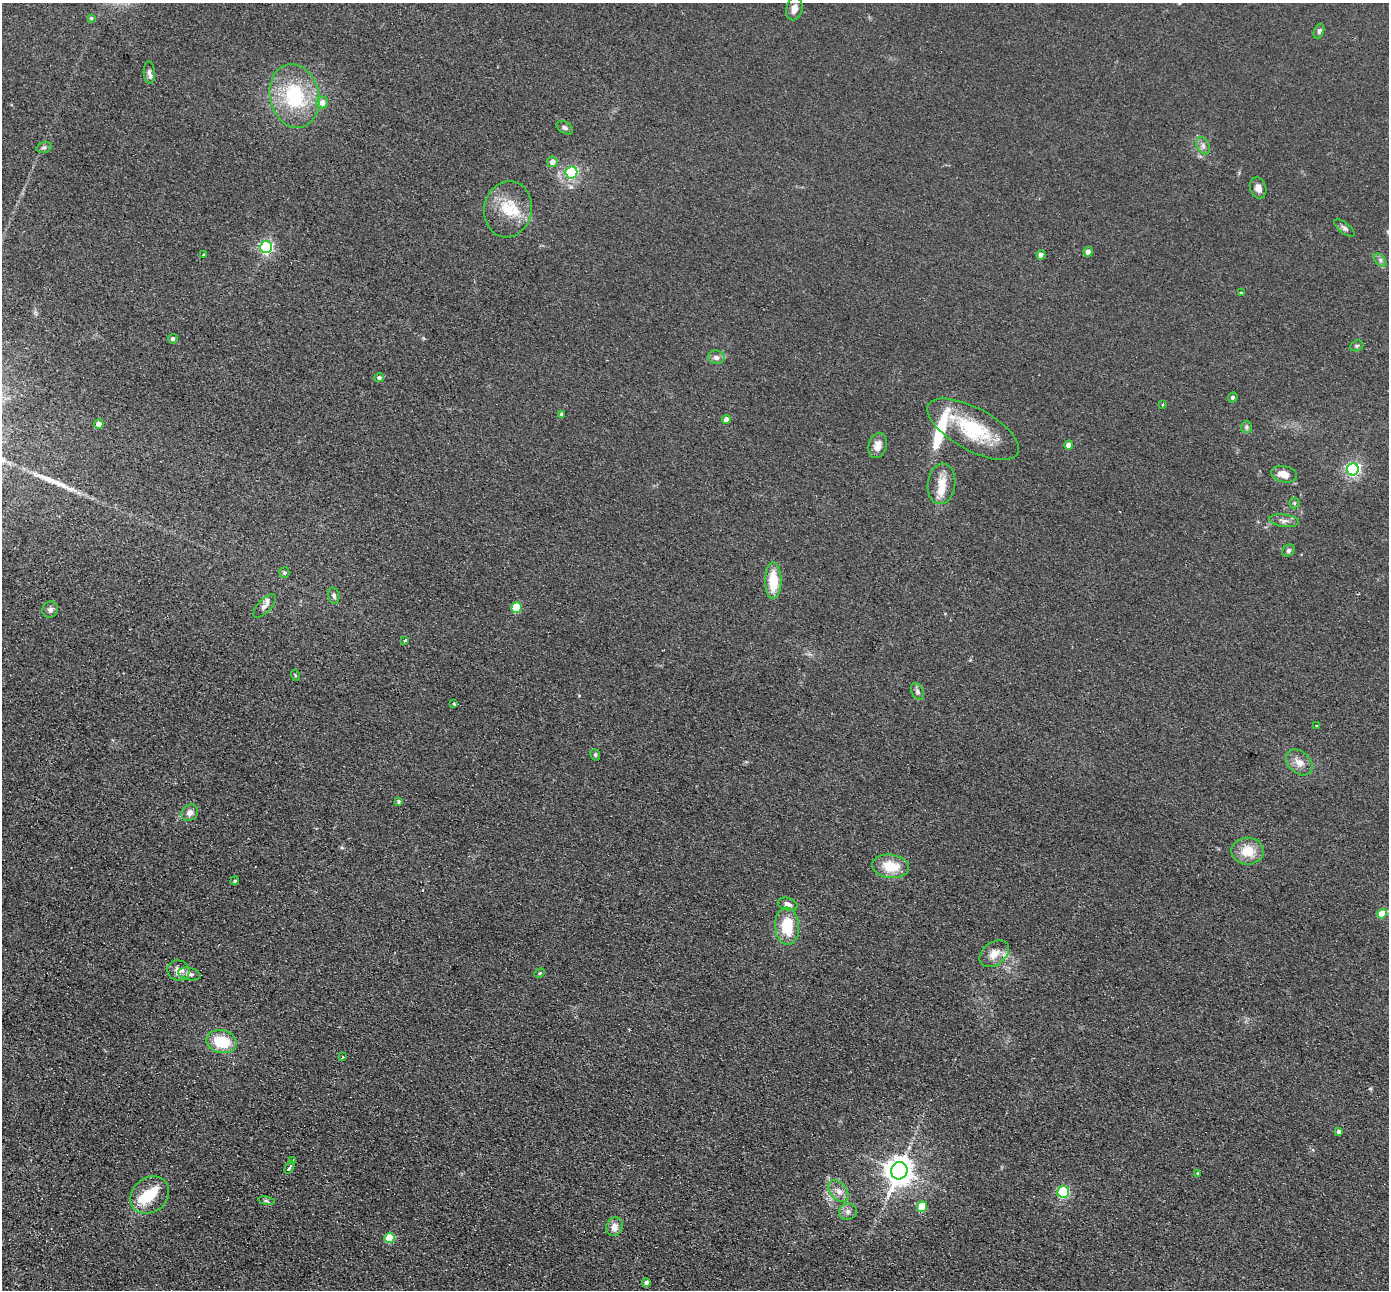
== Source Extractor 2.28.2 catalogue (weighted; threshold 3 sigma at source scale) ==
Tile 7 of 4 x 4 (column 3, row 2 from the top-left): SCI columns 2802-4188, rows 2903-4190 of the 5603 x 5672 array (HDU 1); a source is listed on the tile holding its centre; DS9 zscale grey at full resolution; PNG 1391 x 1292 px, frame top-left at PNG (2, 3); each listed source drawn as its Kron ellipse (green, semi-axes under 4 px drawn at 4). Shown black and unused: <1% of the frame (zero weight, under 2 of 3 exposures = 3% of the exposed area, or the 3 px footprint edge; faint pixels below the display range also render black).
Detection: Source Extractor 2.28.2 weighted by HDU 2 'WHT'; one run over the whole footprint, this tile lists its part. Background 0.0692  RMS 0.0096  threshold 0.0433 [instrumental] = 3 sigma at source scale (4.5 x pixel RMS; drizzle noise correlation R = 1.50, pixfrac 1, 0.05/0.05 arcsec/px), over >= 5 px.
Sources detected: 87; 1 cosmic-ray / hot-pixel residue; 1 long thin detection or spike segment (spike, bleed or trail) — neither listed nor drawn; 5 inside a brighter listed object's ellipse — not listed separately; the other 80 listed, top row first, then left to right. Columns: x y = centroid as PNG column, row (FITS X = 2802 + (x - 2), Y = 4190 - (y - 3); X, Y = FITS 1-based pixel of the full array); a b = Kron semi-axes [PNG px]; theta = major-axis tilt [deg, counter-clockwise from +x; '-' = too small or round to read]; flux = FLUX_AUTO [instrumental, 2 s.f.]
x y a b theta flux
794 9 12 8 79 6
91 18 3 3 - 1.2
1319 31 8 5 70 1.8
149 73 11 5 -87 3.2
294 96 32 24 -78 69
322 102 6 6 - 7.4
565 128 9 5 -33 2.4
1203 146 9 6 -64 3.2
44 147 8 5 17 2
552 162 5 5 - 6.4
571 172 6 6 - 120
1258 188 11 8 -74 5.6
508 209 28 24 79 31
1344 228 12 5 -38 2.7
266 247 6 6 - 180
1088 252 5 4 - 5.2
204 255 4 3 - 2.8
1041 255 4 4 - 5.3
1380 260 8 4 -46 2.3
1241 293 3 3 - 1.3
173 339 5 4 - 2
1357 346 7 5 21 1.6
716 357 8 7 - 4
379 377 5 4 - 2.6
1233 397 5 4 - 1.5
1162 405 4 2 - 1.8
561 414 4 3 - 2
726 419 4 4 - 6
99 424 5 4 - 6.2
1246 427 6 5 - 2
973 429 51 21 -29 63
878 445 13 9 76 8.2
1069 445 4 4 - 6
1353 469 6 6 - 230
1284 474 13 8 -11 10
941 484 20 14 83 16
1294 503 5 5 - 1.3
1284 521 15 6 -7 4.6
1289 550 7 5 46 2.3
284 572 5 5 - 1.8
773 581 18 8 90 28
334 595 8 5 -75 2.4
264 606 15 6 47 4.7
517 608 5 5 - 43
50 610 8 7 - 2.9
405 640 4 3 - 1.3
295 675 5 3 - 0.83
917 691 9 6 -63 2.5
454 704 3 3 - 20
1317 726 3 3 - 1.7
595 755 6 4 -69 1.5
1299 762 15 10 -43 8.6
399 801 4 4 - 1.6
190 813 9 7 39 4.9
1248 851 16 13 -1 18
891 866 18 11 -7 25
235 881 4 4 - 1.4
788 904 10 6 -17 4.9
1382 914 5 4 - 19
787 926 18 12 -87 31
994 954 16 11 37 11
178 970 11 10 - 8.6
540 973 5 4 - 1.3
189 974 11 6 -12 4
222 1042 15 11 -12 33
343 1057 3 2 - 1.2
1339 1132 3 3 - 2.7
293 1160 3 3 - 3.5
289 1168 6 3 61 11
899 1171 9 8 - 1300
1198 1173 3 3 - 1.2
838 1191 12 8 -52 6.8
1063 1192 6 5 - 110
150 1195 21 17 39 23
266 1201 8 4 -9 1.8
922 1207 5 5 - 33
848 1211 9 8 - 4.1
614 1227 9 8 - 7.4
390 1238 5 5 - 34
646 1282 4 4 - 3.3
Overlapping masked pixels (flux is a lower limit): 1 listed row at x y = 289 1168